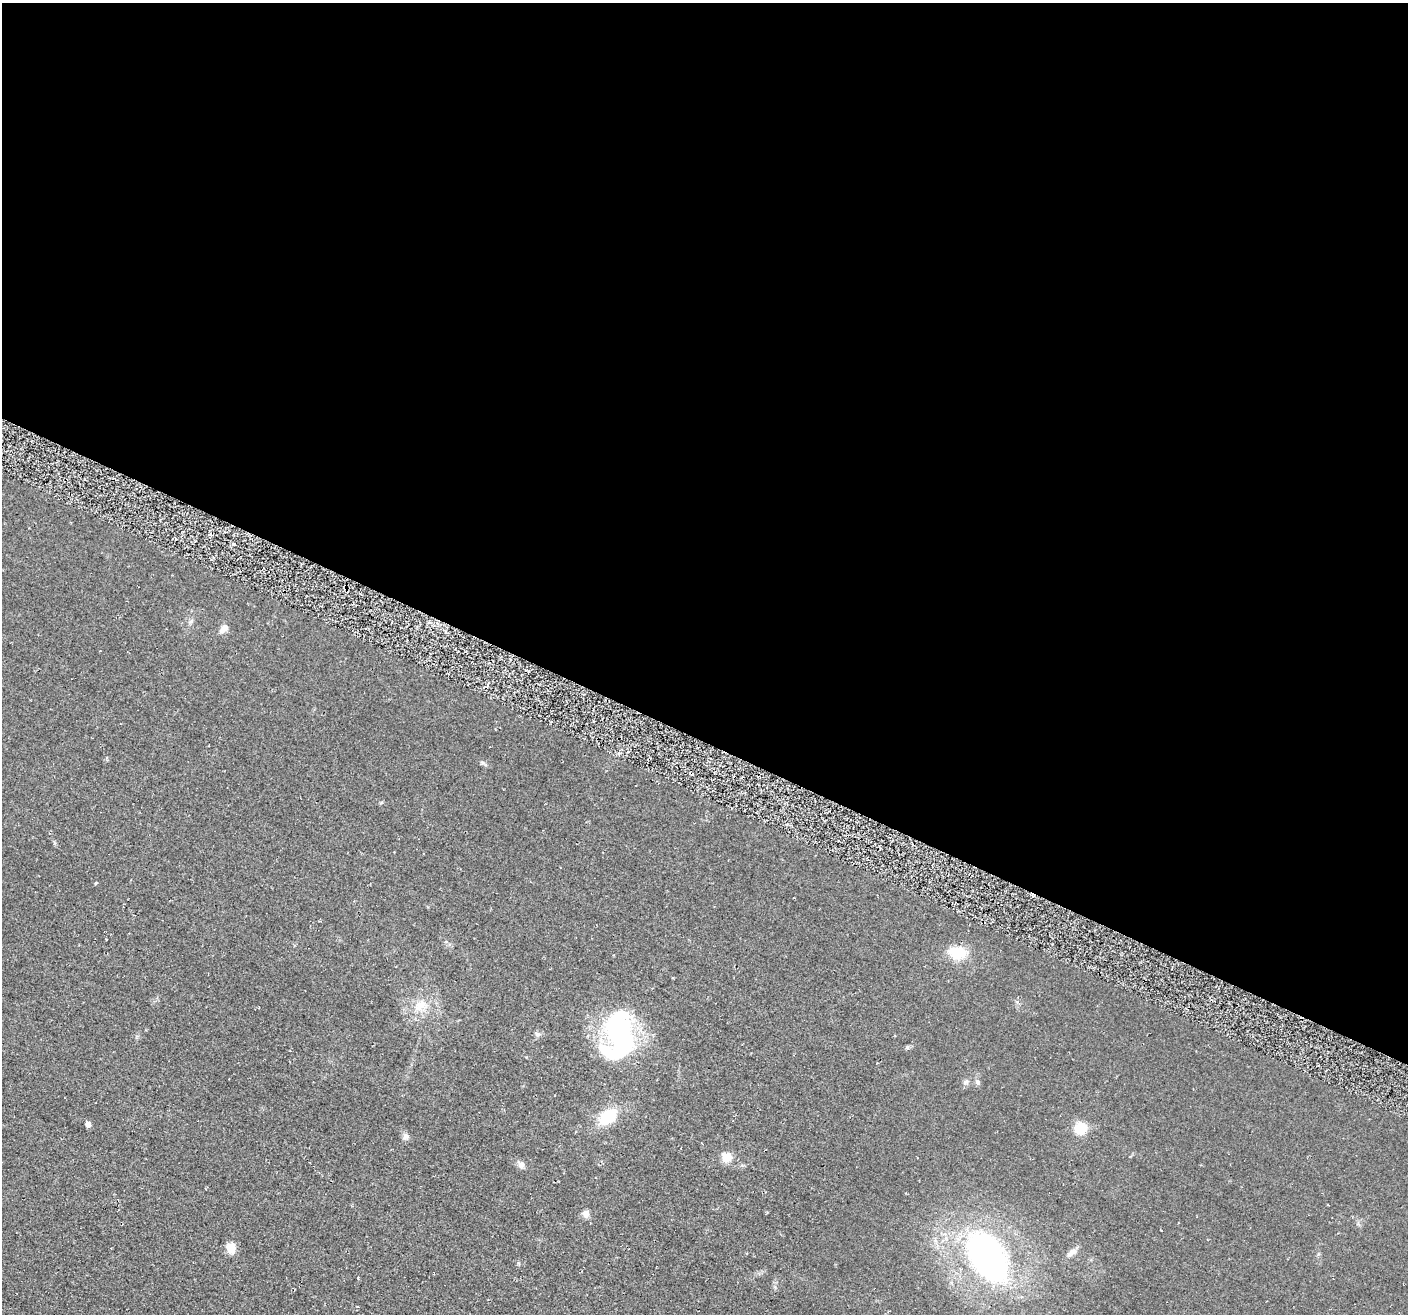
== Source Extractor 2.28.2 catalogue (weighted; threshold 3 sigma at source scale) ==
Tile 3 of 4 x 4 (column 3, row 1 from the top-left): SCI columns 2861-4266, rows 4257-5568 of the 5705 x 5727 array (HDU 1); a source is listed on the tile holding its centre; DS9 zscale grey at full resolution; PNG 1410 x 1316 px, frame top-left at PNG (2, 3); no overlay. Shown black and unused: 56% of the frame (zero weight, under 2 of 3 exposures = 3% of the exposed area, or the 3 px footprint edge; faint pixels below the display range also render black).
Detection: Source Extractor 2.28.2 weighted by HDU 2 'WHT'; one run over the whole footprint, this tile lists its part. Background 0.0808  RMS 0.014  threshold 0.0651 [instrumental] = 3 sigma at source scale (4.5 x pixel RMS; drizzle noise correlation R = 1.50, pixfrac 1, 0.05/0.05 arcsec/px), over >= 5 px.
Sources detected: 21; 1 inside a brighter object's white glare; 1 cosmic-ray / hot-pixel residue — not listed; the other 19 listed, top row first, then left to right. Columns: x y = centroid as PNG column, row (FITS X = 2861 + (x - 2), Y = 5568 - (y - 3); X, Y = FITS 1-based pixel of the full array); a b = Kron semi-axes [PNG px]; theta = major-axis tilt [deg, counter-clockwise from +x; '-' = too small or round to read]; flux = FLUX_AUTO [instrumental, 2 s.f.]
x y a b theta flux
224 628 11 6 42 8.9
381 803 6 3 20 1.6
96 883 4 3 - 1.5
957 953 17 12 -5 36
420 1005 20 12 28 22
619 1032 48 30 -83 220
537 1034 8 6 -20 3.9
907 1047 6 5 - 2.2
977 1082 7 5 -25 2.9
608 1117 19 13 39 50
88 1124 5 4 - 9.2
1080 1128 14 13 - 25
406 1136 9 7 5 4.7
727 1157 10 10 - 17
521 1165 9 8 - 5.5
586 1214 9 8 - 6.7
231 1248 10 9 - 20
1072 1252 15 7 35 7.6
987 1256 42 25 -60 480
Unlisted compact peaks at least as high as the median listed source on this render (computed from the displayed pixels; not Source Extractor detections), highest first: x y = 483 763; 358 1278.